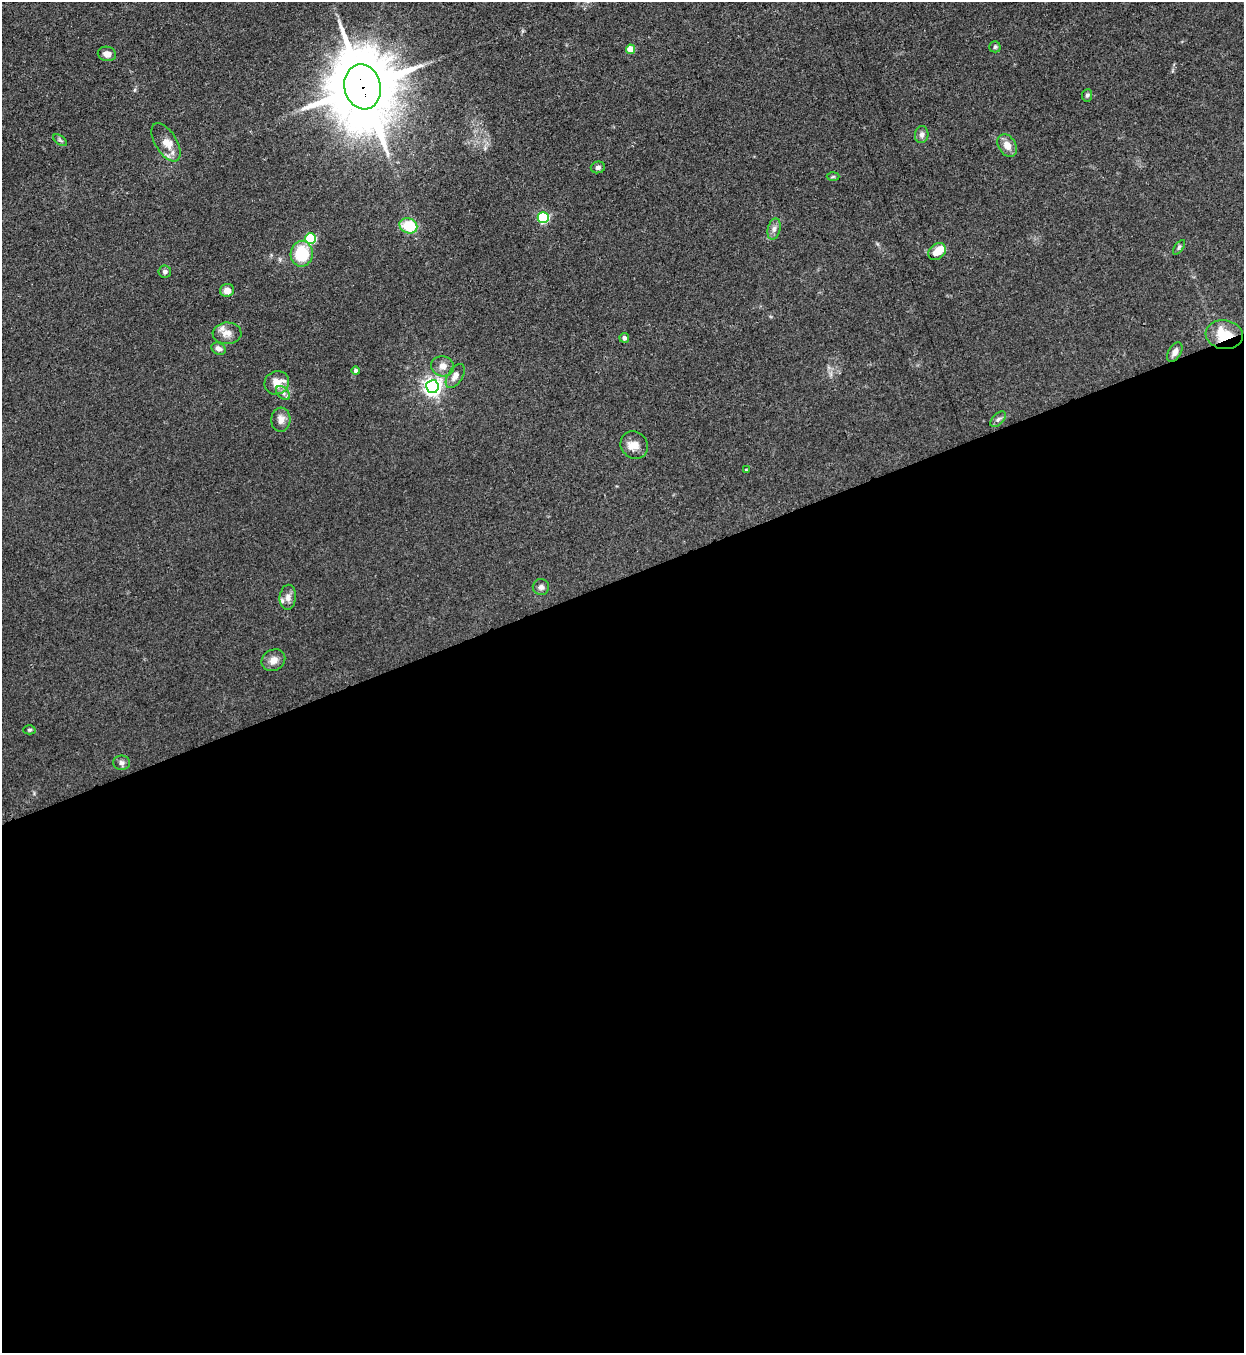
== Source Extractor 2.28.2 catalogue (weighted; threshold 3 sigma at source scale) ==
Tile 15 of 4 x 4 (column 3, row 4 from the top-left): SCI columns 2794-4035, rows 37-1387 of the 5457 x 5478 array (HDU 1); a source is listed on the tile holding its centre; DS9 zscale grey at full resolution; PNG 1246 x 1355 px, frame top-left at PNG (2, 2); each listed source drawn as its Kron ellipse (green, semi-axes under 4 px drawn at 4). Shown black and unused: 57% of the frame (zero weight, under 3 of 4 exposures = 5% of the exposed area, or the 3 px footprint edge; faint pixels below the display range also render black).
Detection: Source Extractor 2.28.2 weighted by HDU 2 'WHT'; one run over the whole footprint, this tile lists its part. Background 0.0726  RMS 0.0059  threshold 0.0264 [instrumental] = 3 sigma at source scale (4.5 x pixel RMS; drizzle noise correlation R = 1.50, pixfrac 1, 0.05/0.05 arcsec/px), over >= 5 px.
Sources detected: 45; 1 inside a brighter object's white glare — neither listed nor drawn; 4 inside a brighter listed object's ellipse — not listed separately; the other 40 listed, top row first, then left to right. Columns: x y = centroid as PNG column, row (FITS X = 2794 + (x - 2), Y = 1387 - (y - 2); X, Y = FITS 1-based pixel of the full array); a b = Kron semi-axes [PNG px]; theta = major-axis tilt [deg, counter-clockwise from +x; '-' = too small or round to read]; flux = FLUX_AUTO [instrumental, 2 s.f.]
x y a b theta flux
995 47 5 5 - 1
630 49 4 4 - 12
107 54 9 7 -11 3.9
363 87 23 18 -77 5700
1087 95 6 5 - 1
922 135 8 7 - 2.2
60 140 8 4 -37 1.2
166 142 21 10 -58 6.8
1007 146 12 8 -58 5.5
598 167 7 6 - 1.6
833 177 6 4 2 0.74
543 218 5 5 - 55
408 226 9 7 -22 20
774 229 11 6 76 2.5
311 238 5 5 - 42
1179 247 8 4 54 1.1
937 252 9 7 41 5.4
302 254 13 11 88 23
165 272 6 6 - 1.5
227 290 7 6 - 3.8
227 333 14 11 2 4.8
1224 335 19 14 -8 17
624 338 5 4 - 1.6
218 349 7 6 - 2.6
1175 352 11 6 59 3
443 366 11 10 - 4.3
355 371 4 4 - 1.4
455 376 13 7 58 4.3
277 383 12 11 - 9.6
432 387 6 6 - 250
283 393 8 5 -45 1.9
998 419 9 5 44 1.8
281 420 12 9 86 3.9
634 445 14 13 - 5.2
746 470 3 3 - 0.64
541 587 8 8 - 2.2
288 597 12 8 85 3.3
273 660 12 10 33 4.4
29 730 6 4 1 0.82
121 763 8 7 - 2.2
Overlapping masked pixels (flux is a lower limit): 2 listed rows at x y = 363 87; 1224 335